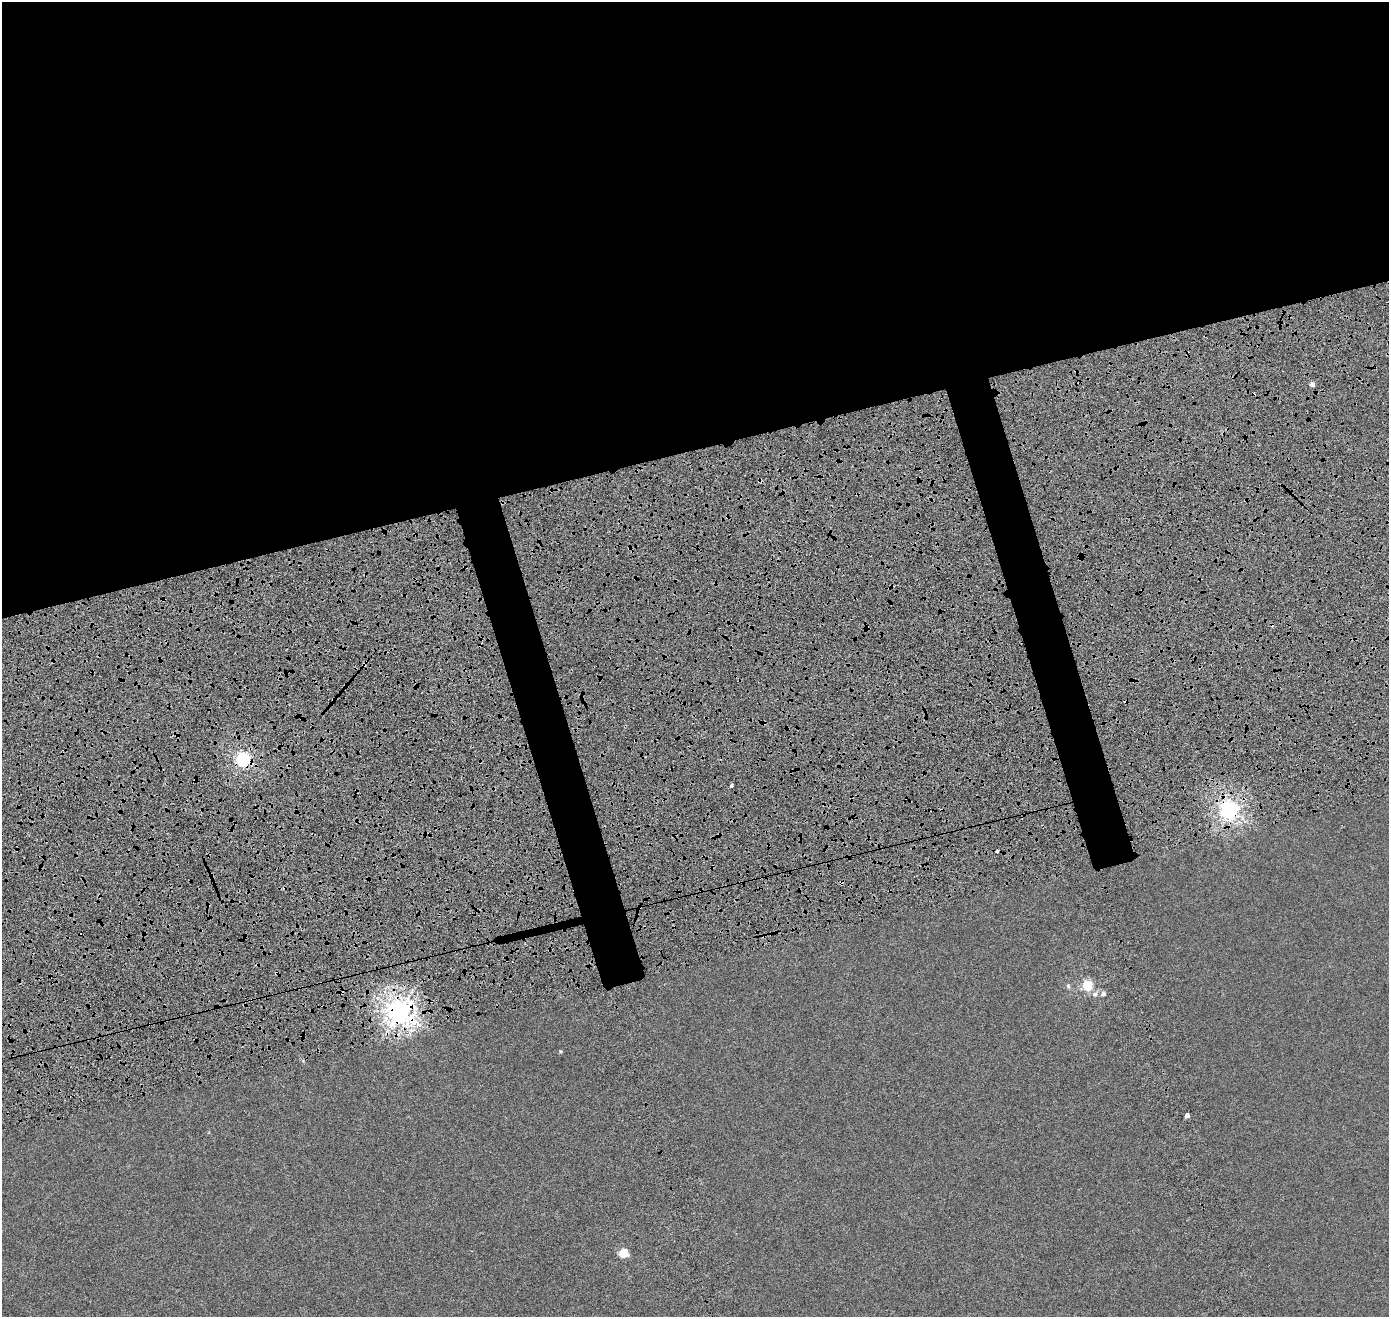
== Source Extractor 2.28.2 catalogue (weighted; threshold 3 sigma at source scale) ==
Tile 2 of 4 x 4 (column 2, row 1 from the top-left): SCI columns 1539-2925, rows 4154-5468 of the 5840 x 5638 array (HDU 1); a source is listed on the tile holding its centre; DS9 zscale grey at full resolution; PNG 1391 x 1319 px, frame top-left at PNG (2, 2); no overlay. Shown black and unused: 38% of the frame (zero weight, under 4 of 8 exposures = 7% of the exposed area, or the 3 px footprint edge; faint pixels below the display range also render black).
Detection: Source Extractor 2.28.2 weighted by HDU 2 'WHT'; one run over the whole footprint, this tile lists its part. Background 3.17e-06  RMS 0.0016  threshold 0.00671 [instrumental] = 3 sigma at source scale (4.09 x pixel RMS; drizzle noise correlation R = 1.36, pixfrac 0.8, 0.0396/0.0396 arcsec/px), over >= 5 px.
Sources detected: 21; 6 cosmic-ray / hot-pixel residue — not listed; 1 inside a brighter listed object's ellipse — not listed separately; the other 14 listed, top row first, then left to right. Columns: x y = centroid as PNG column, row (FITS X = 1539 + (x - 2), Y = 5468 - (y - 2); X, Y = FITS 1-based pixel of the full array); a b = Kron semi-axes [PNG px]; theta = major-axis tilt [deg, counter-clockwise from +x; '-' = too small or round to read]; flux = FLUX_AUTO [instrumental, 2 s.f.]
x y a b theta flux
1312 384 4 4 - 0.6
242 759 6 6 - 25
480 762 4 3 - 0.13
195 780 4 2 - 0.1
731 785 4 3 - 0.2
1229 810 6 6 - 56
997 851 3 3 - 0.37
1087 985 14 13 - 2
1068 986 7 5 -69 0.24
1103 993 6 5 - 0.41
399 1012 8 8 - 110
560 1051 4 4 - 0.15
1187 1115 4 4 - 0.55
624 1253 5 5 - 4.9
Overlapping masked pixels (flux is a lower limit): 5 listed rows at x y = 242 759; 480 762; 195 780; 1229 810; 399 1012